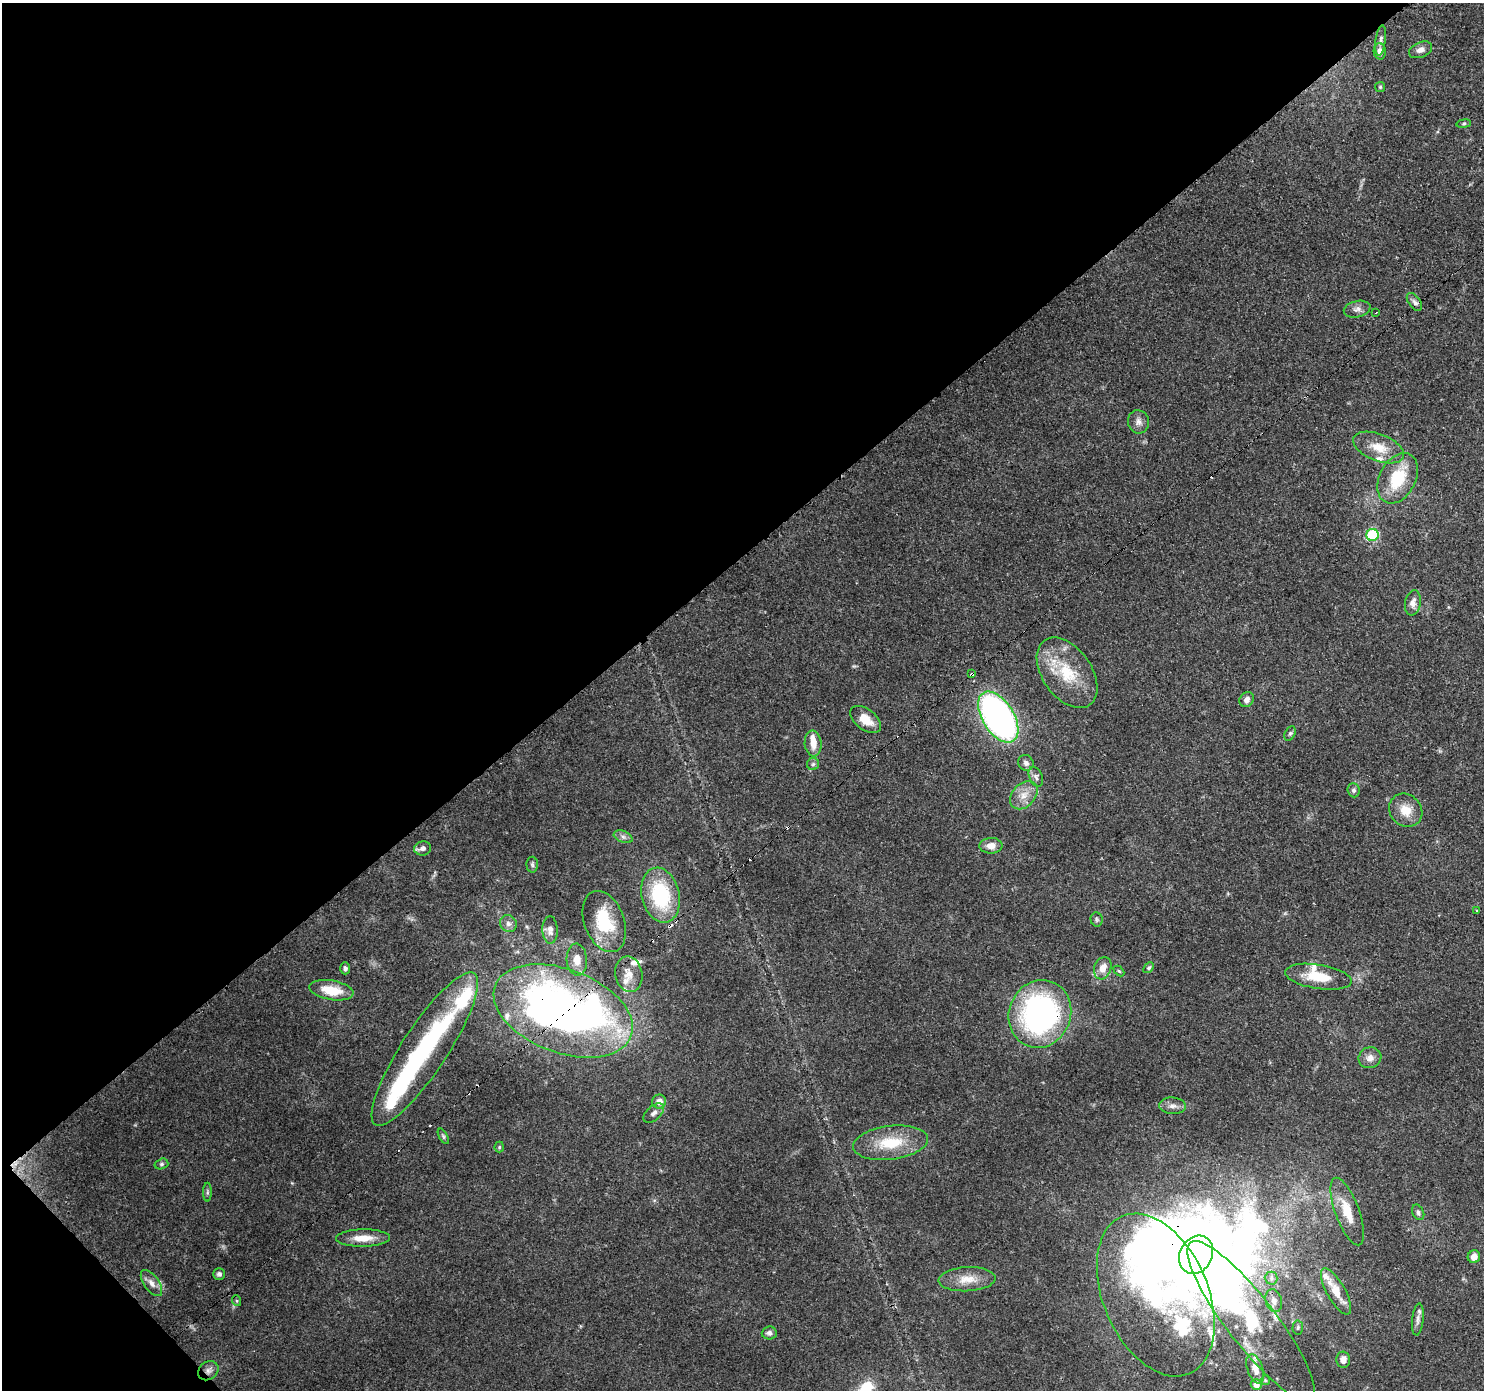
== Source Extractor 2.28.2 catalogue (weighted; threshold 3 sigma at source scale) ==
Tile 5 of 4 x 4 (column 1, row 2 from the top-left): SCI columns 91-1572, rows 3005-4392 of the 6113 x 6069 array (HDU 1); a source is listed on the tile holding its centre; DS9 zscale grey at full resolution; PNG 1486 x 1392 px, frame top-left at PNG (2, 3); each listed source drawn as its Kron ellipse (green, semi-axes under 4 px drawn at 4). Shown black and unused: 41% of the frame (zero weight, under 3 of 4 exposures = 7% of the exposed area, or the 3 px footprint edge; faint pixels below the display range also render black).
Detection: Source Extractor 2.28.2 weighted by HDU 2 'WHT'; one run over the whole footprint, this tile lists its part. Background 0.13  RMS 0.0047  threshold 0.0213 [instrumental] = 3 sigma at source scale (4.5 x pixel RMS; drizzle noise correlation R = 1.50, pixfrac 1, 0.0396/0.0396 arcsec/px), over >= 5 px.
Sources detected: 112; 10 inside a brighter object's white glare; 8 cosmic-ray / hot-pixel residue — neither listed nor drawn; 16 inside a brighter listed object's ellipse — not listed separately; the other 78 listed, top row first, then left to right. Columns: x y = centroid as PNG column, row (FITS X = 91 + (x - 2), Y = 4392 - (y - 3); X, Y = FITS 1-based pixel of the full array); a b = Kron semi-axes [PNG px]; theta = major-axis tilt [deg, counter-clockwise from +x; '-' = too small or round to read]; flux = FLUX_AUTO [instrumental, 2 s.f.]
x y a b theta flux
1381 41 15 5 82 1.8
1420 50 12 7 24 2.7
1380 51 8 6 -86 2.6
1380 87 5 5 - 0.67
1464 124 7 3 9 0.61
1414 302 10 6 -53 1.7
1357 309 13 8 13 2.6
1376 313 2 2 - 0.41
1138 422 12 10 -81 2.8
1379 447 27 13 -21 9.3
1398 478 27 18 63 20
1372 535 6 6 - 48
1413 603 13 8 80 3
1067 673 39 24 -55 23
972 674 4 3 - 2.1
1247 700 8 6 46 2.5
998 717 28 15 -58 180
866 720 18 10 -38 7.1
1290 733 7 5 63 0.95
813 743 13 8 -85 4.7
1026 763 8 7 - 2.1
813 764 6 6 - 0.96
1036 777 10 6 -67 1.6
1354 790 7 6 - 1.3
1024 795 16 11 47 5.9
1406 810 18 15 -44 7.8
623 837 10 5 -21 1.7
991 846 11 8 1 4
423 848 8 7 - 1.8
532 865 8 5 -89 1.1
661 895 28 19 -76 35
1477 911 3 3 - 0.47
1097 919 7 6 - 0.94
604 921 32 20 -69 22
508 924 9 8 - 2.1
550 930 14 7 -88 2.8
577 960 16 10 -87 5.8
345 968 6 5 - 1.1
1103 968 11 8 72 5
1149 968 6 4 48 0.86
1119 971 6 4 -44 0.63
629 974 18 13 -78 6.1
1318 977 33 12 -9 13
331 990 22 9 -10 12
563 1011 72 42 -21 320
1040 1014 34 31 68 120
425 1049 90 22 57 72
1370 1058 11 10 - 3.1
659 1102 7 7 - 4.2
1173 1106 13 8 -4 2.7
654 1113 12 7 43 2.1
443 1136 8 3 -60 0.79
890 1143 38 17 7 18
499 1147 5 5 - 0.66
161 1164 7 5 16 0.84
207 1192 9 4 90 0.95
1347 1211 36 12 -70 12
1418 1212 8 5 -64 1.4
363 1238 27 8 1 7.6
1196 1255 20 16 60 640
1474 1257 6 6 - 3.3
219 1274 6 6 - 1.3
1271 1278 6 6 - 1.4
967 1279 28 12 3 8.2
151 1283 15 7 -54 3.1
1336 1291 26 9 -60 8.3
1156 1295 86 52 -67 110
237 1301 5 3 - 0.55
1274 1301 11 8 -74 3.1
1418 1319 16 5 84 2
1251 1321 100 24 -52 50
1298 1328 7 5 87 0.92
769 1333 7 6 - 1.5
1343 1360 8 6 -87 3.1
1255 1369 15 7 -71 4.9
208 1371 11 9 36 2.4
1265 1380 5 4 - 0.61
1256 1385 5 5 - 3.2
Overlapping masked pixels (flux is a lower limit): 6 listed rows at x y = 972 674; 563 1011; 1040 1014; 1196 1255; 1156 1295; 208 1371
Isophote crosses this tile's border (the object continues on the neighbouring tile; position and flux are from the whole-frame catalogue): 1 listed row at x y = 1156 1295